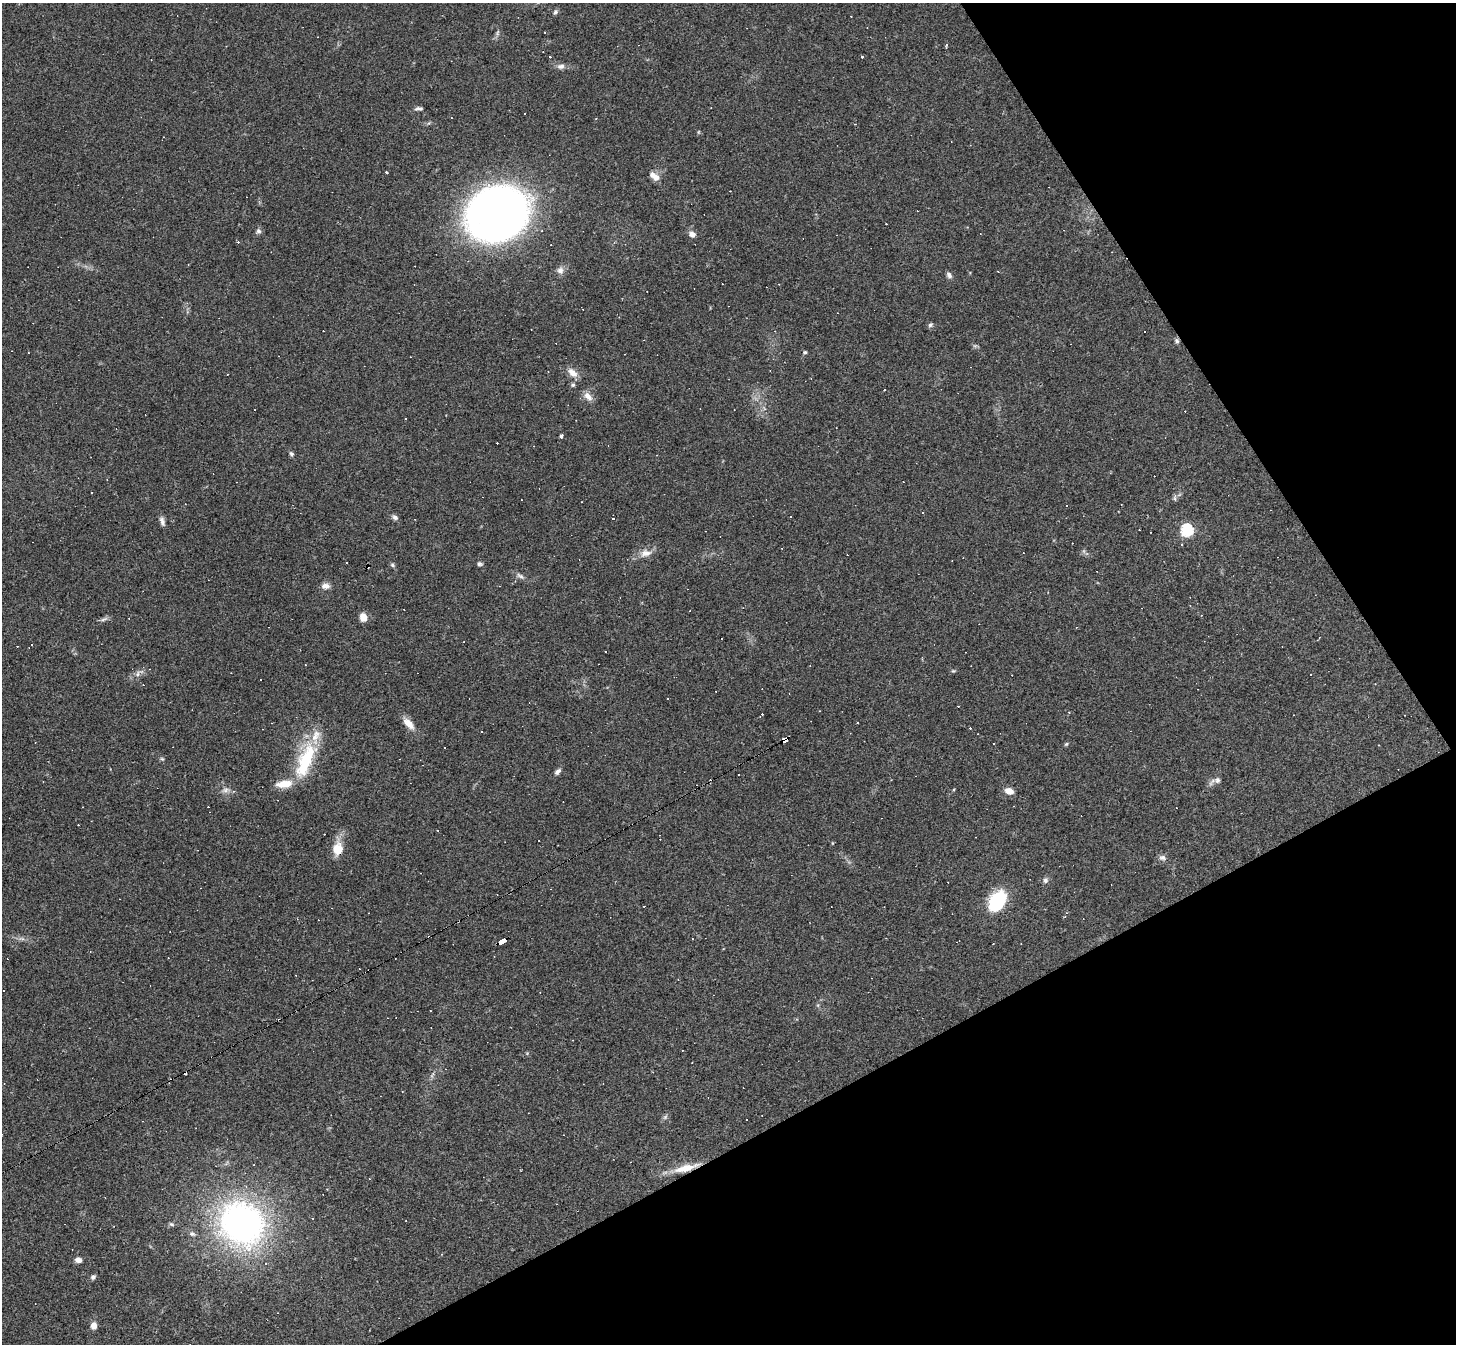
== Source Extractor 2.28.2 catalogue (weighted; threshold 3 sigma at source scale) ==
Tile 12 of 4 x 4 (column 4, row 3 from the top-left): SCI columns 4365-5818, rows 1632-2973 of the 5818 x 5809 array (HDU 1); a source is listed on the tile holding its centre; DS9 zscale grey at full resolution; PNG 1458 x 1346 px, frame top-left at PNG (2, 3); no overlay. Shown black and unused: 26% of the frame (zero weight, under 2 of 3 exposures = <1% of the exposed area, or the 3 px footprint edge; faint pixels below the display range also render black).
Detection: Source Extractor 2.28.2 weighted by HDU 2 'WHT'; one run over the whole footprint, this tile lists its part. Background 0.0487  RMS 0.0051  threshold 0.0227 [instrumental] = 3 sigma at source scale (4.5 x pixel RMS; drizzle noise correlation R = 1.50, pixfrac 1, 0.05/0.05 arcsec/px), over >= 5 px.
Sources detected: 142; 64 cosmic-ray / hot-pixel residue — not listed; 2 inside a brighter listed object's ellipse — not listed separately; the other 76 listed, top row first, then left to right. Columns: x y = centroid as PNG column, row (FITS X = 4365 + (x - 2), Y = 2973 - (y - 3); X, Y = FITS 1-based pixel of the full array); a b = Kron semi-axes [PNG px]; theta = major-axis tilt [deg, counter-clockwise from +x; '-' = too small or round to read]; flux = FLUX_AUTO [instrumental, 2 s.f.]
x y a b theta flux
555 12 7 5 62 1.1
497 32 9 3 69 1
947 44 3 3 - 1.4
862 57 3 2 - 2.1
561 66 11 7 8 2.2
419 108 10 4 2 1.3
698 132 6 3 71 0.47
386 172 3 3 - 1.1
654 176 14 8 -38 3.9
497 214 54 48 24 300
258 231 9 6 40 1.5
692 234 8 7 - 2.6
560 270 8 8 - 2.6
998 271 2 2 - 0.51
949 275 8 6 -57 1.8
930 325 6 5 - 1.1
1177 341 7 5 -65 1.2
805 352 5 4 - 0.75
572 373 14 8 -41 4.2
227 374 2 2 - 0.38
573 385 5 5 - 0.91
884 390 3 2 - 0.55
588 396 14 8 -44 3.4
254 409 3 2 - 0.46
405 419 3 2 - 0.49
561 436 4 3 - 2.1
291 454 6 5 - 1
91 492 3 3 - 6
1175 498 9 4 -90 0.99
923 513 3 2 - 0.38
395 517 8 6 -38 1.5
613 518 4 3 - 9.2
162 521 13 6 -72 2
1187 530 6 6 - 68
1181 545 3 3 - 0.61
645 553 18 10 11 4.5
346 563 3 2 - 0.64
480 564 7 5 -7 1
392 565 6 5 - 0.86
368 566 4 2 - 0.62
520 576 12 6 -34 1.8
325 586 11 7 2 2.8
363 617 8 7 - 5.1
104 619 12 4 20 1.4
32 645 3 3 - 2.3
953 671 6 4 -18 0.63
138 674 10 4 69 1.4
1069 712 3 3 - 0.43
857 723 3 3 - 3.3
409 724 15 8 -47 5.6
785 740 6 4 24 120
1066 744 5 4 - 0.65
444 747 2 2 - 0.32
162 759 6 5 - 0.74
305 761 52 17 69 30
557 772 9 5 41 1.7
1217 780 8 7 - 2
225 790 10 7 11 2.3
1009 791 9 6 -21 4.4
338 849 18 13 89 8
1163 858 10 7 -12 1.7
1045 880 8 7 - 1.5
997 901 18 12 56 39
644 906 3 2 - 0.27
502 941 7 4 30 50
430 1010 3 2 - 0.46
432 1075 11 3 61 1
665 1117 7 4 45 1.1
686 1168 33 8 14 11
369 1179 3 3 - 0.42
242 1223 41 36 -36 200
172 1224 8 5 -27 0.94
192 1234 9 6 -26 1.6
78 1260 8 6 -9 2.3
93 1277 6 5 - 1.2
94 1325 8 6 82 3.3
Overlapping masked pixels (flux is a lower limit): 5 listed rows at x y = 1177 341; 368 566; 785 740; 502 941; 686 1168